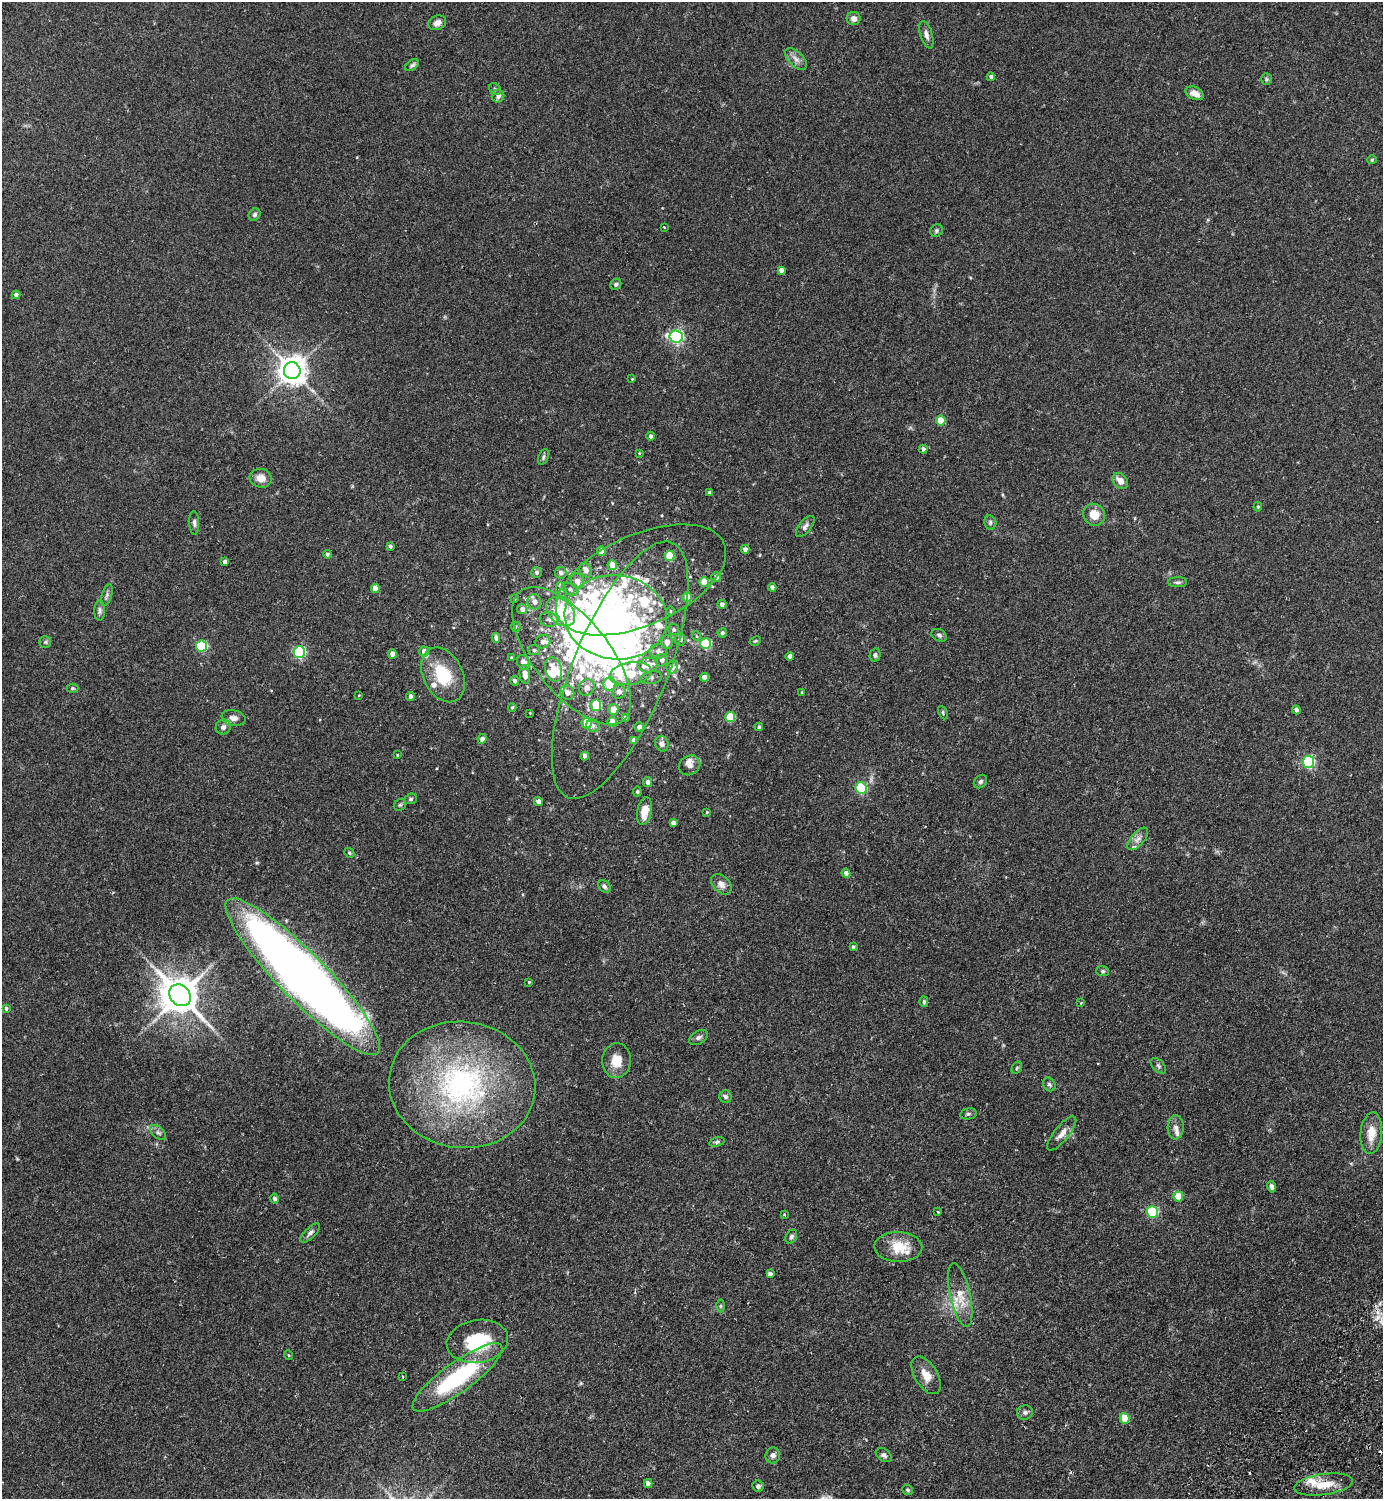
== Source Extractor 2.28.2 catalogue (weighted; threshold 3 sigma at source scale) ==
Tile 6 of 4 x 4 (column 2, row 2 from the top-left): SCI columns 1725-3105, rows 3037-4533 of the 6069 x 6073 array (HDU 1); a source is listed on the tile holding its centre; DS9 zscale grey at full resolution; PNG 1385 x 1501 px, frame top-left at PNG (2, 2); each listed source drawn as its Kron ellipse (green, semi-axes under 4 px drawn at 4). Shown black and unused: <1% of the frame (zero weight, under 2 of 3 exposures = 3% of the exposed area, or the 3 px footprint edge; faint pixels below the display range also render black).
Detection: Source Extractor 2.28.2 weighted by HDU 2 'WHT'; one run over the whole footprint, this tile lists its part. Background 0.174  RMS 0.0076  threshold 0.0341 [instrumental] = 3 sigma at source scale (4.5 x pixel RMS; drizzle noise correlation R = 1.50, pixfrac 1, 0.05/0.05 arcsec/px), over >= 5 px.
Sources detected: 220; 10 inside a brighter object's white glare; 2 cosmic-ray / hot-pixel residue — neither listed nor drawn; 20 inside a brighter listed object's ellipse — not listed separately; the other 188 listed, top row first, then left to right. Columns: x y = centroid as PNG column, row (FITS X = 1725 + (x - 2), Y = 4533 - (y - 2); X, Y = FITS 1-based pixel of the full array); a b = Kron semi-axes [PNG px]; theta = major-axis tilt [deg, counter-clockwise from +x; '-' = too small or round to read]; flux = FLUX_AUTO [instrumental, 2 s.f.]
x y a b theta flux
854 18 7 6 - 3.7
437 23 9 7 27 3.9
926 35 14 6 -73 3.4
796 59 13 7 -45 4.2
412 65 8 5 40 1.5
991 77 4 4 - 1.7
1266 79 6 5 - 1.2
495 89 6 5 - 1.2
1195 93 9 6 -23 6.9
498 96 6 6 - 2.4
1372 160 5 4 - 0.79
255 215 6 5 - 1.7
664 227 3 3 - 1.2
936 231 6 6 - 1.4
781 270 4 4 - 3
616 284 6 5 - 1.4
16 295 4 4 - 2.9
676 336 7 6 - 160
292 371 8 8 - 990
632 379 4 3 - 0.55
941 421 5 4 - 17
650 436 4 4 - 1.7
923 449 4 4 - 2.3
639 453 3 3 - 0.54
543 457 8 5 69 1.6
261 478 11 9 -15 6.4
1120 481 9 6 -47 5.7
710 493 3 3 - 1.9
1258 507 5 4 - 0.95
1094 515 11 10 - 11
990 522 7 6 - 1.6
194 523 12 5 -87 2.1
805 526 12 6 51 2.8
390 546 4 3 - 1.4
745 549 4 4 - 2.9
601 551 5 4 - 7.4
327 554 4 4 - 1.6
670 556 5 5 - 22
225 562 4 4 - 3.2
612 565 5 4 - 9.5
586 570 8 5 -63 4.2
537 573 5 5 - 2
561 573 5 5 - 2.5
716 577 5 4 - 2.8
641 580 91 45 24 84
577 581 7 6 - 5.1
704 582 5 4 - 13
1178 582 9 5 0 1.7
772 587 4 4 - 2.6
375 588 5 4 - 8.7
570 589 9 5 -28 1.9
561 590 8 5 -71 1.9
107 595 11 5 72 1.9
687 597 5 4 - 11
514 599 3 3 - 0.65
534 602 7 7 - 4.5
722 604 4 4 - 2.4
522 609 5 5 - 2.9
100 611 10 5 90 2.1
670 611 4 3 - 0.69
561 612 16 11 -47 59
616 617 51 42 -6 190
549 619 9 7 -10 3.1
516 627 5 4 - 1
674 630 5 5 - 1.3
722 633 5 4 - 1.4
939 635 8 6 -28 1.9
696 636 5 3 - 0.68
496 638 5 4 - 2.8
680 639 6 5 - 3.3
755 641 6 3 26 0.88
45 642 6 6 - 1.3
543 642 7 6 - 4
667 642 7 5 -89 4.9
706 644 5 5 - 52
201 646 5 5 - 65
534 650 5 5 - 1.5
424 651 5 5 - 3.6
658 651 8 7 - 3.5
299 652 6 5 - 97
392 654 4 4 - 4.7
875 655 7 5 78 1.6
572 656 83 37 -51 130
790 656 4 4 - 3.6
512 658 3 3 - 1.1
662 660 6 6 - 2.5
524 662 8 6 -60 5.3
648 665 9 7 10 10
672 667 6 5 - 4
553 669 12 8 -73 12
620 670 138 47 68 190
525 674 9 5 -84 7.2
631 674 21 11 10 24
443 675 29 19 -63 30
704 677 4 4 - 4.6
651 678 11 6 10 2.5
514 681 5 4 - 1.8
609 684 7 6 - 26
72 688 6 4 0 1
587 688 8 8 - 5.9
619 692 7 6 - 4.3
802 692 4 2 - 0.51
567 693 7 6 - 4.6
359 695 3 2 - 0.53
410 696 4 4 - 2.7
596 705 6 5 - 27
512 707 4 3 - 0.86
613 709 5 5 - 8.8
1296 710 4 4 - 2.7
530 713 2 2 - 0.48
943 713 7 4 -65 1
625 717 4 3 - 1.2
730 717 5 5 - 27
234 718 12 7 -11 4.4
612 722 5 5 - 5.4
587 723 5 5 - 20
593 726 6 6 - 2.4
223 727 8 7 - 3.1
639 727 4 4 - 2.8
759 727 4 4 - 1.3
482 739 5 4 - 3.1
634 740 4 4 - 2.9
662 744 8 6 -73 2.7
397 755 3 3 - 0.57
585 756 4 4 - 2.8
1308 762 6 5 - 93
689 765 11 9 32 4.1
980 781 7 6 - 1.6
648 782 5 4 - 2.8
861 788 6 5 - 65
637 792 5 4 - 1.1
411 799 6 5 - 1.3
538 802 4 4 - 4.1
400 805 7 5 42 1.3
644 811 14 7 78 9.2
707 812 4 4 - 0.68
673 823 4 4 - 2.8
1138 839 13 6 50 4.1
349 853 5 4 - 0.92
846 873 4 4 - 3
721 884 12 8 -46 4.8
605 886 7 5 -45 1.6
853 947 4 4 - 1.3
1103 971 6 5 - 1.4
303 977 107 24 -45 920
529 982 3 3 - 0.76
180 995 12 10 -46 2000
924 1002 5 4 - 1.1
1081 1003 3 2 - 0.88
6 1008 4 3 - 1.4
698 1037 10 6 31 2.2
616 1061 17 14 86 12
1158 1066 9 5 -45 1.6
1017 1068 7 4 60 1.2
1049 1084 7 5 -56 1.5
462 1085 73 63 -7 180
725 1097 6 6 - 1.9
968 1114 8 5 10 1.5
1176 1127 12 8 87 3.7
158 1132 9 5 -42 2.1
1062 1133 21 7 51 5.8
1371 1133 21 11 85 10
717 1142 8 4 16 1.4
1271 1187 6 4 -77 2.1
1178 1196 5 5 - 15
275 1199 5 4 - 1.6
938 1212 3 3 - 0.81
1152 1212 6 5 - 59
784 1215 3 2 - 0.77
310 1233 12 5 45 2.3
791 1237 7 5 61 1.8
898 1247 24 15 -2 18
770 1273 4 3 - 2.3
960 1295 32 10 -78 14
721 1306 6 4 89 1
477 1341 31 21 10 39
289 1355 5 3 - 0.64
926 1375 21 11 -58 8.7
402 1376 4 2 - 0.71
457 1377 54 15 36 75
1025 1412 8 7 - 2.1
1124 1418 5 5 - 17
773 1455 8 7 - 2.8
884 1455 9 6 -35 2.2
648 1484 4 4 - 3.7
1324 1484 29 10 8 14
758 1486 6 5 - 2
908 1490 5 5 - 1.3